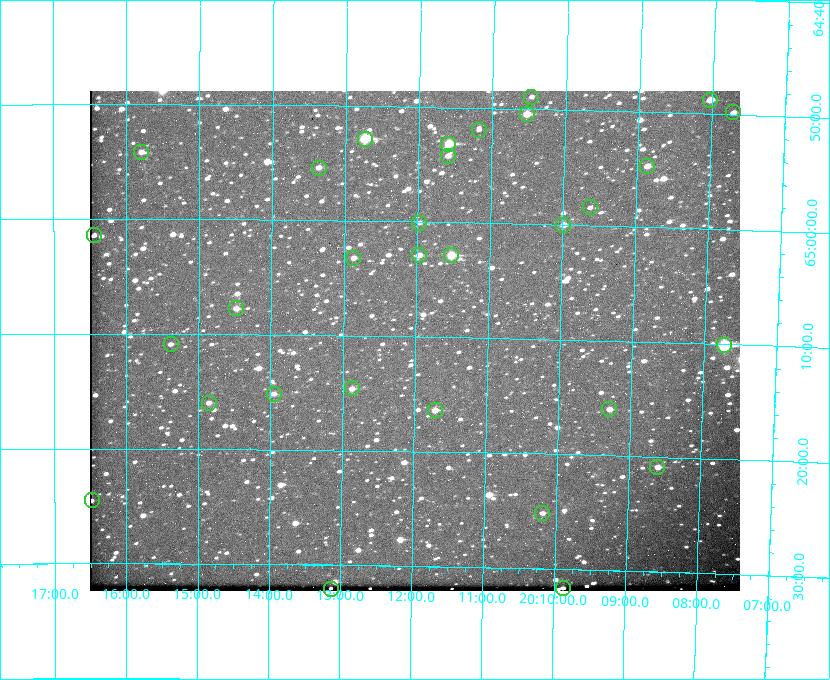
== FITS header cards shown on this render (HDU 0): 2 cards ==
NAXIS1  =                  650
NAXIS2  =                  500

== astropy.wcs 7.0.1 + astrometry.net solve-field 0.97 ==
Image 650 x 500 px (HDU 0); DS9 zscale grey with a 90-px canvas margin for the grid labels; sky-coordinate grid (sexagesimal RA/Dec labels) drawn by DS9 from the SOLVED WCS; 31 Tycho-2 reference stars matched to detected sources circled (green)
Header WCS: none
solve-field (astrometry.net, Tycho-2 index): SOLVED blind (the file carries no WCS)
Solved WCS: RA---TAN-SIP/DEC--TAN-SIP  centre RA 20:12:01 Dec +65:10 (303.00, +65.17 deg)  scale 5.23 arcsec/px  FOV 56.7' x 43.6'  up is +179 deg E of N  parity flipped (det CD > 0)
(file carries no celestial WCS; the grid is the blind solution)
Tycho-2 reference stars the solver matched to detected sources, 31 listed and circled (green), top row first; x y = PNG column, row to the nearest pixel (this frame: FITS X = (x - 90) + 1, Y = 500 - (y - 91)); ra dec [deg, ICRS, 3 dp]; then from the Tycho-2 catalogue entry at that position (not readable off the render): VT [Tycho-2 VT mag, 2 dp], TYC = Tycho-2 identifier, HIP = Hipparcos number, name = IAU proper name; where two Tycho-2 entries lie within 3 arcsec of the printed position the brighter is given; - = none
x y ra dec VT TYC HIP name
531 97 302.617 +64.815 11.97 4240-238-1 - -
710 100 302.008 +64.813 10.38 4240-809-1 - -
733 112 301.927 +64.830 11.16 4240-869-1 - -
527 114 302.633 +64.841 10.69 4240-985-1 - -
479 130 302.794 +64.865 12.51 4240-904-1 - -
365 139 303.184 +64.880 9.02 4240-488-1 - -
448 144 302.897 +64.886 9.40 4240-717-1 - -
141 152 303.948 +64.903 11.68 4240-549-1 - -
448 156 302.899 +64.904 11.91 4240-435-1 - -
647 166 302.216 +64.912 11.03 4240-1279-1 - -
319 168 303.341 +64.923 11.58 4240-148-1 - -
590 207 302.408 +64.974 11.97 4240-686-1 - -
419 223 302.992 +65.001 11.85 4240-479-1 - -
563 225 302.498 +65.000 11.22 4240-149-1 - -
94 235 304.112 +65.024 12.29 4240-364-1 - -
419 255 302.992 +65.048 11.44 4240-88-1 - -
451 255 302.882 +65.048 10.25 4240-98-1 - -
353 258 303.217 +65.054 11.98 4240-166-1 - -
236 308 303.620 +65.129 11.18 4240-34-1 - -
171 344 303.846 +65.181 11.99 4240-1077-1 - -
724 345 301.932 +65.168 8.01 4240-866-1 99147 -
352 388 303.217 +65.244 11.17 4240-236-1 - -
274 394 303.488 +65.252 12.13 4240-1343-1 - -
209 403 303.713 +65.266 11.45 4240-564-1 - -
609 409 302.323 +65.266 11.19 4240-188-1 - -
435 410 302.928 +65.273 10.74 4240-760-1 - -
657 467 302.149 +65.348 11.48 4240-952-1 - -
92 500 304.121 +65.408 11.90 4240-305-1 - -
542 513 302.546 +65.419 11.91 4240-28-1 - -
563 588 302.469 +65.528 11.23 4240-136-1 - -
331 589 303.282 +65.535 11.46 4240-242-1 - -